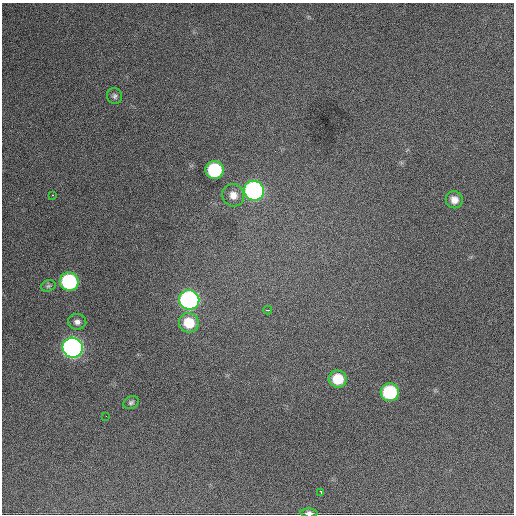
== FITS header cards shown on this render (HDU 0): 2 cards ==
NAXIS1  =                  512 / Axis length
NAXIS2  =                  512 / Axis length

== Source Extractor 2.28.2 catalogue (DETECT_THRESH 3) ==
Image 512 x 512 px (HDU 0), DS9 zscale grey, 1 PNG px = 1 image px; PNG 516 x 516 px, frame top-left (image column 1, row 512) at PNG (2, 3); each listed source drawn as its Kron ellipse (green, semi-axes under 4 px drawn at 4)
Background 940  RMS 30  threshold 89.8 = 3 sigma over >= 5 px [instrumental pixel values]
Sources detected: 19; all 19 listed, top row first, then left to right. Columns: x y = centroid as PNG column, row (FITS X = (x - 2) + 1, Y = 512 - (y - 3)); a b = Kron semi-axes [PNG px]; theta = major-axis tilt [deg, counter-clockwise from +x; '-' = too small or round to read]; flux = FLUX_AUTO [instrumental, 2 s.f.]
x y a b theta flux
115 96 8 7 - 5800
215 170 9 9 - 170000
254 191 10 10 - 540000
52 195 3 2 - 2300
233 195 11 10 - 19000
454 200 8 8 - 17000
69 282 9 9 - 250000
48 286 7 5 17 4300
189 300 10 10 - 580000
268 310 4 2 - 6800
77 322 9 8 - 9400
189 323 10 9 - 58000
73 348 10 10 - 920000
338 379 9 8 - 54000
390 392 9 9 - 150000
131 403 8 6 25 4800
106 416 3 2 - 2000
321 492 3 2 - 3400
309 513 8 4 -2 7700
At the frame edge (FLAGS 8, measured only in part): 1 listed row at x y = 309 513